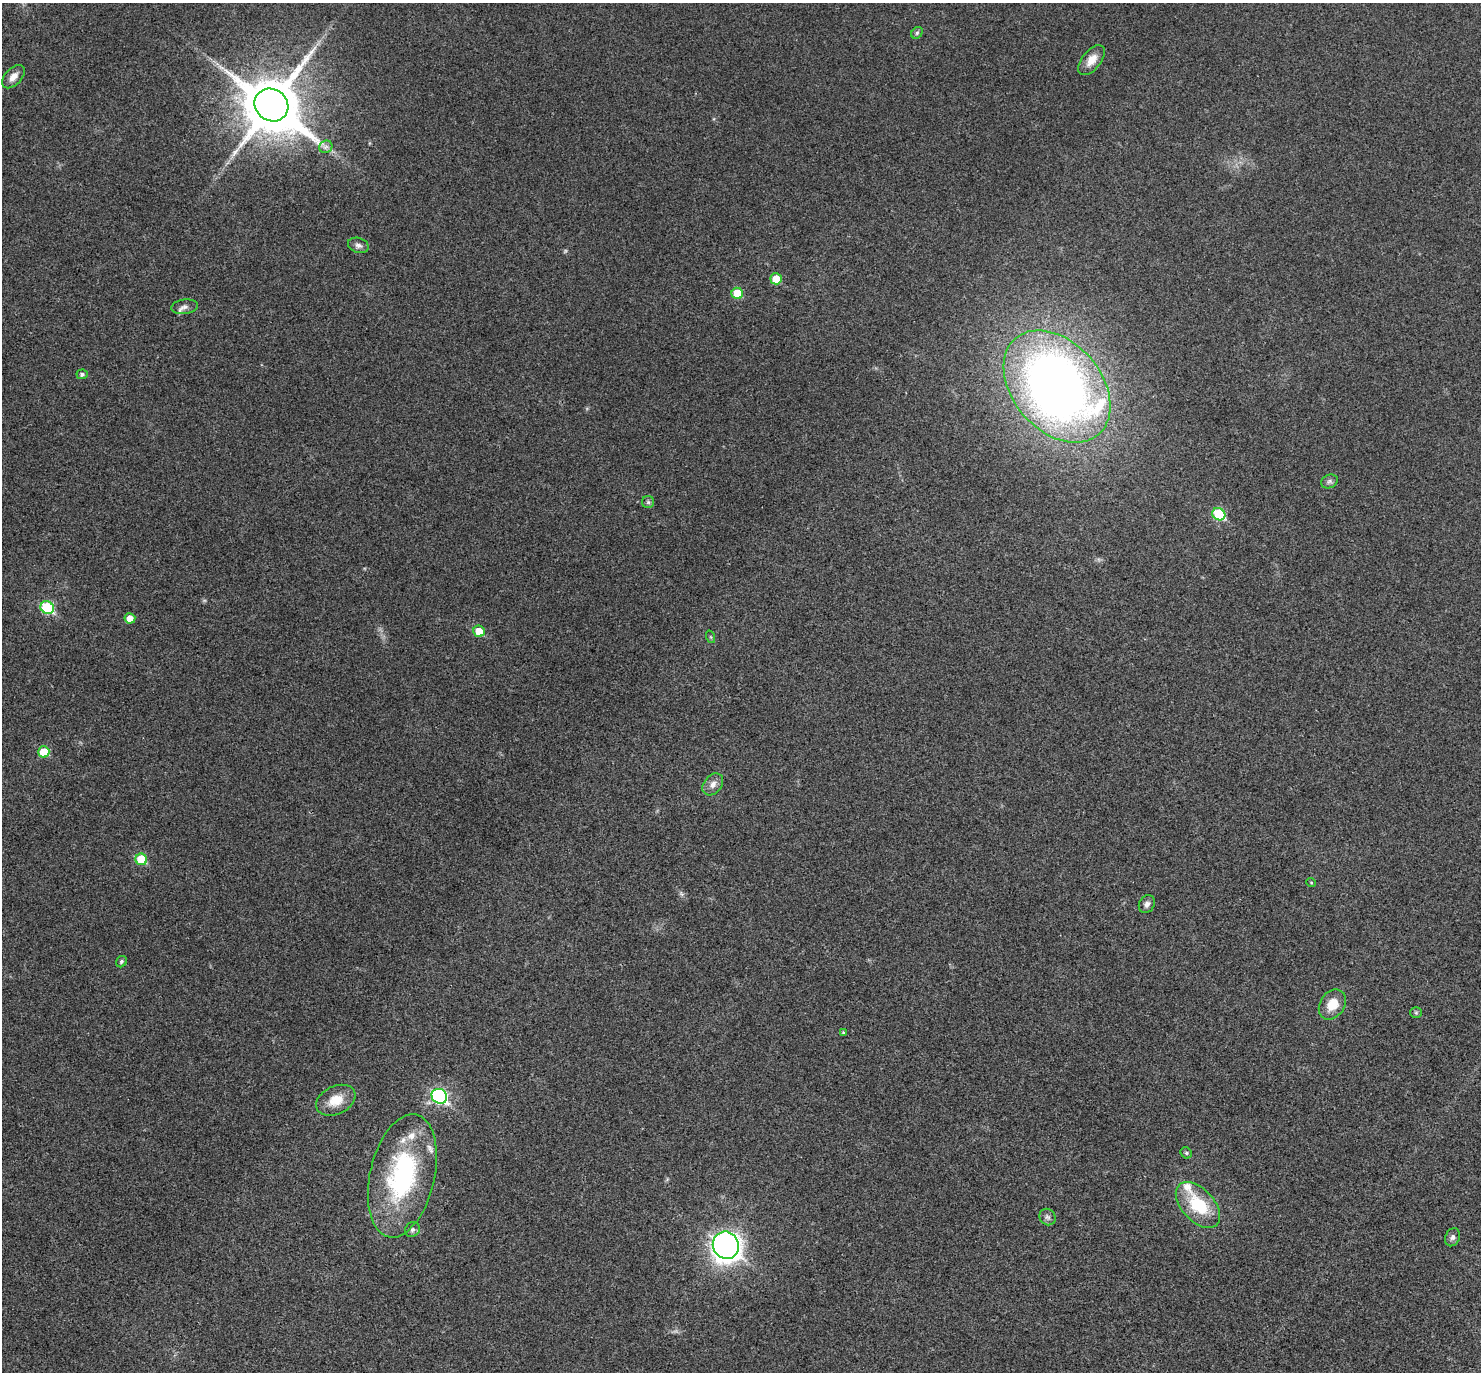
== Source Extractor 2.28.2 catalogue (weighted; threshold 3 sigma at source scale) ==
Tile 7 of 4 x 4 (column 3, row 2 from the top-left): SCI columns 2964-4442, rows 3035-4404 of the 5923 x 5927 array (HDU 1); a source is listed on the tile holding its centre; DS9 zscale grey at full resolution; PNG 1483 x 1374 px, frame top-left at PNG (2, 3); each listed source drawn as its Kron ellipse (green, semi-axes under 4 px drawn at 4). Shown black and unused: <1% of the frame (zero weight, under 3 of 4 exposures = <1% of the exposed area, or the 3 px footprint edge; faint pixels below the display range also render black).
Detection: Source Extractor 2.28.2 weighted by HDU 2 'WHT'; one run over the whole footprint, this tile lists its part. Background 0.0226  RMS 0.0056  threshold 0.0254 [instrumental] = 3 sigma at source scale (4.5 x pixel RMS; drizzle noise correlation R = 1.50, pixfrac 1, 0.05/0.05 arcsec/px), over >= 5 px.
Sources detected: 40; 1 too faint to see at this stretch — neither listed nor drawn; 3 inside a brighter listed object's ellipse — not listed separately; the other 36 listed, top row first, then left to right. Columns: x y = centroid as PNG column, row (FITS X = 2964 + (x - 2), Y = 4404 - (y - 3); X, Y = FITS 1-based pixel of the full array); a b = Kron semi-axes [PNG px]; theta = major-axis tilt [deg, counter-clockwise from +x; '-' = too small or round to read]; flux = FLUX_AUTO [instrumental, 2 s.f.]
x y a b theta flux
917 33 6 5 - 1
1092 60 17 9 52 6.8
13 77 14 8 47 4.5
271 105 17 15 -37 4100
326 147 7 6 - 1.8
358 245 11 7 -18 2.2
776 279 5 5 - 11
737 293 6 5 - 15
185 307 13 7 8 2.6
82 374 5 5 - 1.5
1057 387 64 44 -49 490
1329 481 9 6 26 1.6
648 502 6 6 - 1.1
1219 514 7 6 - 32
47 607 7 6 - 44
130 618 5 5 - 4.8
479 631 6 5 - 9.8
711 637 6 4 -71 0.64
44 752 5 5 - 15
713 784 12 8 51 3.7
141 859 6 5 - 20
1311 882 5 3 - 0.47
1147 904 9 7 58 2.4
121 962 6 5 - 1
1332 1004 16 12 55 9.7
1416 1013 6 5 - 0.9
843 1032 4 3 - 0.69
439 1096 8 7 - 110
336 1100 21 14 26 10
1186 1153 6 5 - 0.95
402 1176 63 32 77 88
1198 1205 27 16 -47 26
1047 1217 9 7 -44 1.7
412 1230 8 7 - 1.7
1452 1237 9 7 64 2.3
726 1245 14 12 -62 370